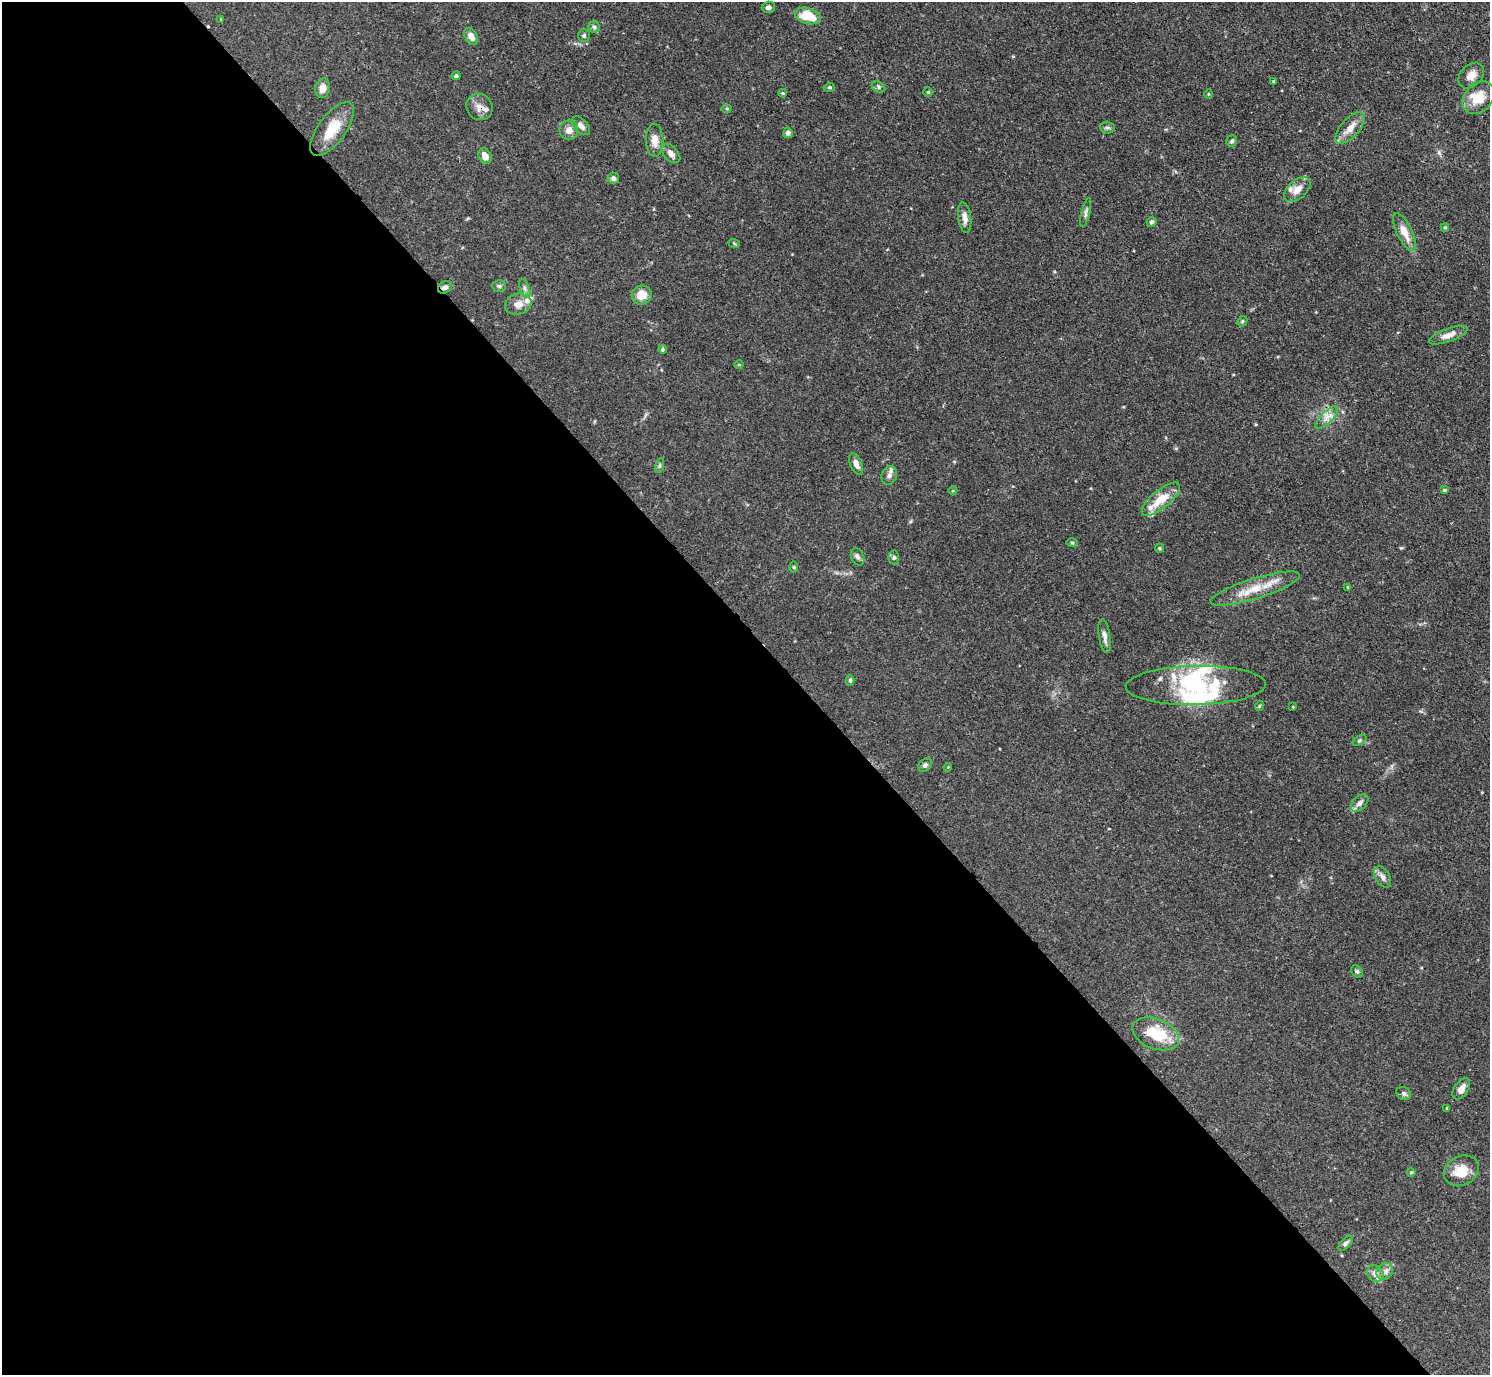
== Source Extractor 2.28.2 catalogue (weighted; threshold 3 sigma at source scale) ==
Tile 9 of 4 x 4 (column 1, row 3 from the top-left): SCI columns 10-1497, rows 1682-3054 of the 5969 x 5965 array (HDU 1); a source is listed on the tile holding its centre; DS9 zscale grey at full resolution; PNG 1492 x 1377 px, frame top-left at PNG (2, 2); each listed source drawn as its Kron ellipse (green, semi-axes under 4 px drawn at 4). Shown black and unused: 54% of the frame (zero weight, under 3 of 4 exposures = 1% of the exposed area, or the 3 px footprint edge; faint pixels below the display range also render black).
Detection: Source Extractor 2.28.2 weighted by HDU 2 'WHT'; one run over the whole footprint, this tile lists its part. Background 0.0699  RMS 0.0041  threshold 0.0184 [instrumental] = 3 sigma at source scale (4.5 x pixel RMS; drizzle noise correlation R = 1.50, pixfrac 1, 0.05/0.05 arcsec/px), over >= 5 px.
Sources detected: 92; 2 inside a brighter object's white glare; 1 cosmic-ray / hot-pixel residue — neither listed nor drawn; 10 inside a brighter listed object's ellipse — not listed separately; the other 79 listed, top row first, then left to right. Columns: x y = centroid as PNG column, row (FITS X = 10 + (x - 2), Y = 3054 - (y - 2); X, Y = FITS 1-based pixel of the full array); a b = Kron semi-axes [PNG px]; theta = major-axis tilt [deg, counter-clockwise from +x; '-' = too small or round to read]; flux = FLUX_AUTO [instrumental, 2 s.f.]
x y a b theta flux
768 7 7 5 2 1.2
808 16 13 8 -16 11
221 19 3 3 - 0.31
594 27 6 5 - 0.82
471 36 9 6 -61 2.5
584 36 6 6 - 0.79
1471 75 15 10 45 3.5
456 76 4 4 - 0.77
1274 81 3 3 - 0.51
829 87 5 4 - 0.58
879 87 7 5 -29 0.82
323 88 10 7 79 3.1
928 92 4 4 - 0.51
783 93 4 3 - 0.55
1208 94 5 3 - 0.41
1478 98 18 14 47 8.2
479 107 14 12 -44 3.2
727 109 5 3 - 0.44
581 126 11 6 -47 2
1107 128 7 6 - 0.91
1350 128 19 9 49 4.1
332 129 31 14 54 11
569 130 9 9 - 2.8
788 133 5 5 - 1.5
655 140 16 8 -89 3.8
1232 141 6 5 - 0.8
671 154 11 7 -47 2.4
485 156 8 6 -64 3.2
613 178 6 5 - 1.5
1297 189 16 9 42 4.7
1086 212 14 4 76 1.2
965 218 15 6 -83 2.6
1151 222 5 4 - 0.73
1445 227 4 4 - 0.42
1404 232 21 7 -64 4.9
734 243 6 3 -20 0.43
499 286 7 6 - 0.82
445 287 7 5 31 1.4
525 288 10 4 -69 1.2
642 295 10 9 - 5.9
518 304 13 10 13 3.4
1242 321 5 4 - 0.52
1448 335 20 6 20 3.3
663 350 4 4 - 0.79
739 365 4 3 - 0.33
1327 418 15 6 44 2.7
856 464 11 6 -68 2.3
659 466 8 3 71 0.69
889 475 9 7 70 1.7
1444 490 3 3 - 0.47
953 491 4 3 - 0.35
1161 499 23 9 40 8.5
1072 543 6 4 -1 0.53
1159 548 4 4 - 0.45
858 557 9 6 -64 1.2
894 557 7 5 -88 0.78
794 567 5 3 - 0.39
1348 587 3 3 - 0.38
1255 588 47 10 17 10
1104 636 17 5 -81 2.2
850 680 5 3 - 0.67
1196 685 70 19 1 30
1259 706 5 3 - 0.41
1293 707 3 2 - 0.32
1360 740 7 4 31 0.75
925 765 8 5 42 0.97
948 767 4 3 - 0.33
1360 803 10 6 45 1.9
1383 877 11 7 -59 2
1357 971 7 5 -47 0.77
1156 1034 24 15 -21 15
1461 1089 12 7 55 2.9
1404 1093 7 6 - 1
1447 1108 4 3 - 0.42
1461 1171 18 14 28 8.7
1411 1172 4 3 - 0.51
1345 1243 9 5 48 1.1
1385 1272 9 7 45 2.1
1375 1274 9 7 -53 2.5
Overlapping masked pixels (flux is a lower limit): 2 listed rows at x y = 479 107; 445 287